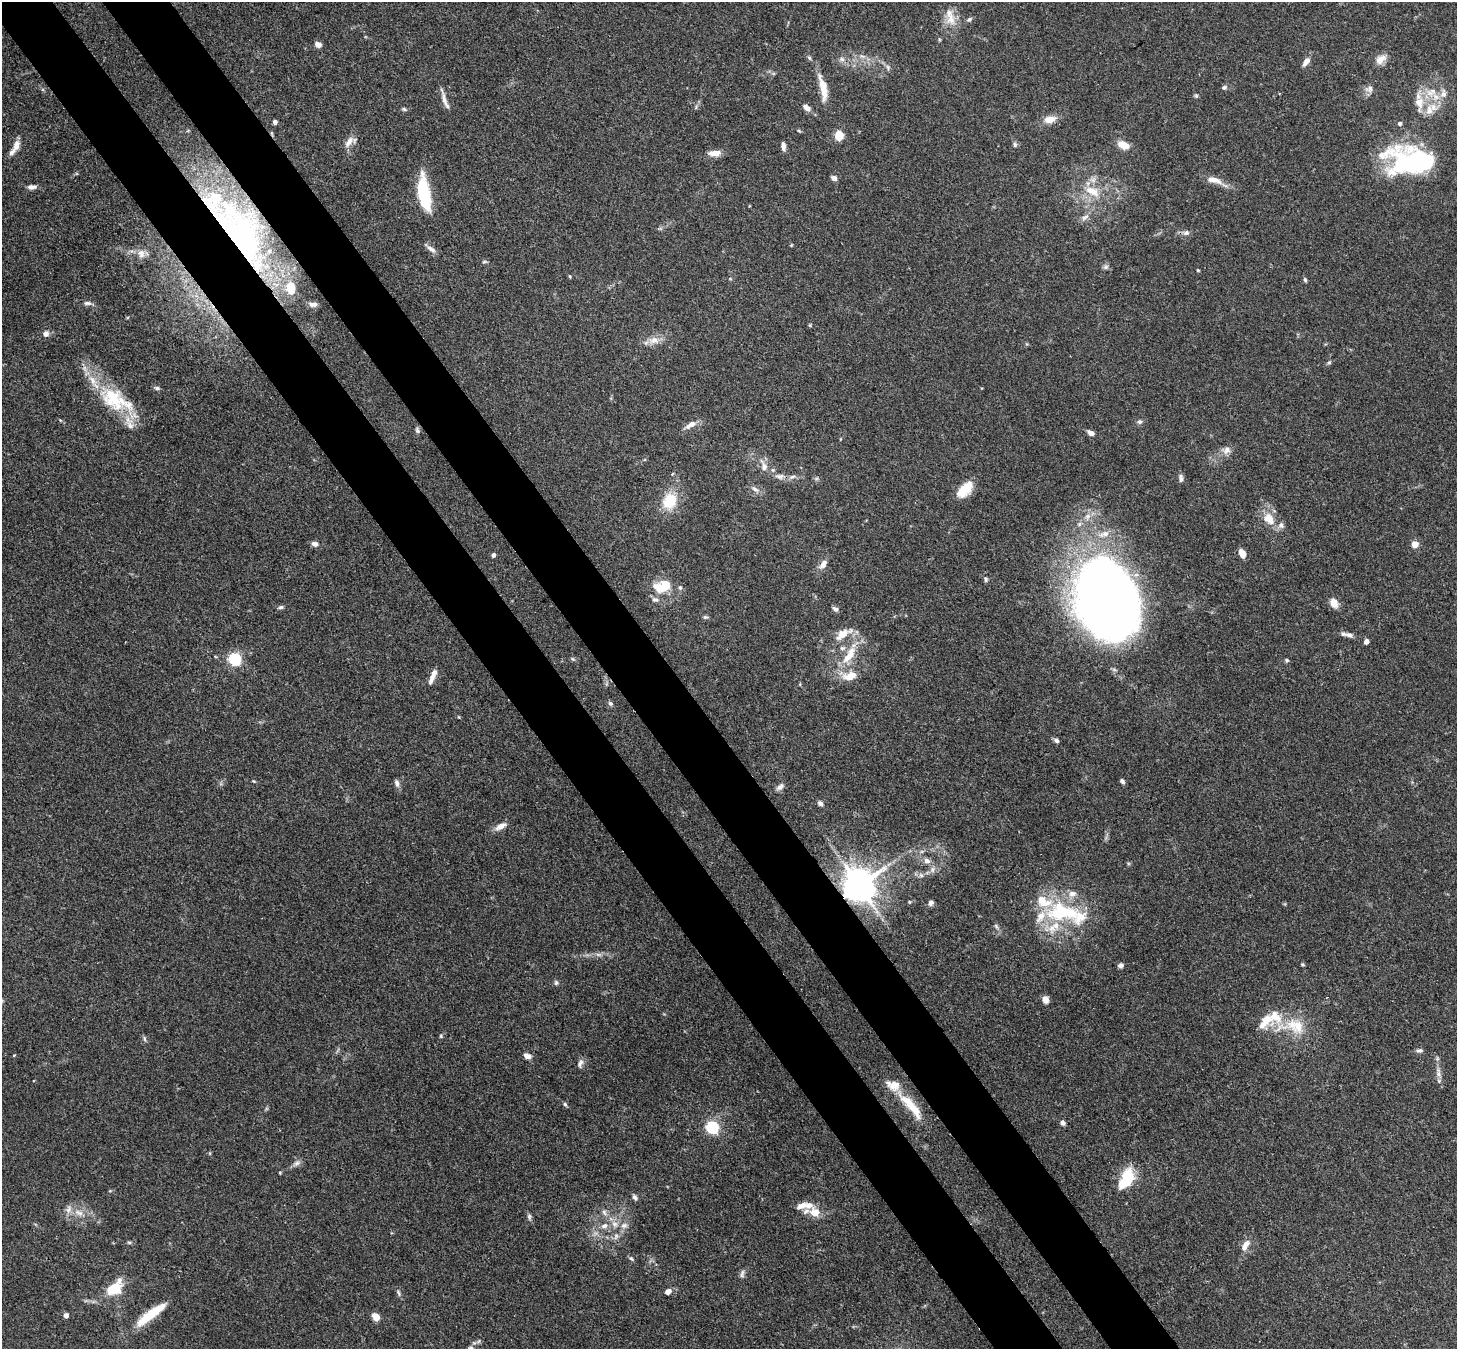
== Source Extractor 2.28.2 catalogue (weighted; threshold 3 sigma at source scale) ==
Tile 11 of 4 x 4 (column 3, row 3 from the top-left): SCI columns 2987-4441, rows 1557-2903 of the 5972 x 5944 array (HDU 1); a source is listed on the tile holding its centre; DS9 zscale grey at full resolution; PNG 1459 x 1351 px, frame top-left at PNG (2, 2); no overlay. Shown black and unused: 9% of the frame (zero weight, under 3 of 4 exposures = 7% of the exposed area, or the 3 px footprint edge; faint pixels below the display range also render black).
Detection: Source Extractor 2.28.2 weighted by HDU 2 'WHT'; one run over the whole footprint, this tile lists its part. Background 0.157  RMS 0.0047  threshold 0.0213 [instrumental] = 3 sigma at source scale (4.5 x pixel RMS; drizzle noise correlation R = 1.50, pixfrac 1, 0.05/0.05 arcsec/px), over >= 5 px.
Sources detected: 181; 4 inside a brighter object's white glare — not listed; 31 inside a brighter listed object's ellipse — not listed separately; the other 146 listed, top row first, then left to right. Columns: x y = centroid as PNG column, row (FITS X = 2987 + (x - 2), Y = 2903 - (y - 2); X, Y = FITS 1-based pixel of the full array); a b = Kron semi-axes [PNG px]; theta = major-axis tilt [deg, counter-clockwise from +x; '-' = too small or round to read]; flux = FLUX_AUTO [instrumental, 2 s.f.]
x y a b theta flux
951 19 16 14 68 6.5
969 19 7 5 28 0.94
318 44 7 6 - 2.7
862 56 8 4 -35 1.2
842 59 7 6 - 1.4
1381 59 15 9 40 4
1306 61 11 6 56 3.2
888 67 8 5 -71 1.2
1224 87 7 6 - 1.1
823 88 31 8 -79 9
1369 89 11 10 - 2.6
1431 92 17 12 22 8.1
1196 96 5 5 - 0.7
445 101 27 5 -72 3.2
696 107 6 4 72 0.71
806 108 11 6 -36 2.6
404 109 7 5 -11 0.88
1429 110 18 10 81 6.2
1050 119 15 8 11 5.2
275 122 4 4 - 1.9
1400 123 5 4 - 1.3
799 131 6 3 -19 0.53
839 135 8 7 - 8.9
349 142 19 8 51 3.8
16 145 16 8 71 3.6
1015 145 7 5 -77 1
1123 145 14 8 -22 6
783 146 11 5 -83 1.9
714 153 14 7 2 4.6
1410 163 51 33 -13 65
834 178 6 5 - 2
1214 180 23 8 -16 5.1
32 187 12 6 6 2.3
1092 191 23 12 -25 9.9
425 200 21 11 89 22
1085 217 11 6 37 2.1
1186 233 9 7 11 1.7
236 241 82 40 -54 110
791 245 5 3 - 0.42
431 249 15 5 -36 2.3
141 253 12 9 -80 3
484 262 7 3 1 0.65
1106 267 8 6 44 1.2
1198 270 4 3 - 0.49
570 276 4 4 - 0.56
1305 280 6 4 -72 0.83
87 303 11 6 -3 1.6
313 304 11 6 -6 2.2
46 333 9 8 - 2.1
654 340 16 9 17 4.6
1027 344 6 3 -71 0.5
1329 362 5 5 - 0.75
157 388 8 5 -15 1.2
115 400 51 25 -27 30
1140 422 7 6 - 1.2
690 425 17 7 30 3.6
417 430 9 5 -67 1.1
1091 433 8 5 -28 2.3
1226 450 12 10 38 3.1
764 467 11 8 80 3.1
780 476 14 8 -3 3
1181 478 9 6 -81 1.7
755 489 12 6 -34 2
965 489 20 10 45 9.9
669 501 16 13 71 16
1087 517 10 7 77 2.8
1269 519 20 14 -54 8
315 544 7 6 - 2.2
1415 544 5 5 - 10
1242 554 8 5 -68 6
493 555 4 4 - 1.6
823 564 11 7 53 3.5
986 579 7 5 -76 0.9
663 586 18 11 24 14
680 587 6 5 - 1.2
1106 596 72 40 84 530
655 600 11 7 -15 2
1334 603 11 9 -64 4.1
281 607 7 5 15 0.98
835 609 8 6 -37 1.4
705 617 7 5 0 0.85
843 634 24 10 31 7.1
1349 635 9 6 -18 1.7
1366 642 5 4 - 2.2
849 655 33 12 58 14
235 659 6 5 - 76
573 659 6 4 -43 0.69
1286 660 5 5 - 0.8
434 673 12 6 73 2.8
848 677 19 9 -16 5.5
610 703 7 6 - 1.1
1056 740 6 5 - 1.3
254 781 6 3 -16 0.51
1122 781 7 4 -51 1.1
397 783 10 6 -75 1.7
780 787 12 6 39 1.9
820 803 7 6 - 1.4
500 826 15 7 26 3.5
927 861 9 7 -12 2.4
932 870 9 6 84 1.8
921 875 7 6 - 1.4
859 886 10 9 - 1200
909 902 5 4 - 0.51
931 903 7 6 - 1.6
1063 913 51 21 3 36
996 926 9 4 -55 1.1
598 954 7 4 -19 1.1
1302 964 5 3 - 0.62
1121 965 6 5 - 1.6
556 983 7 5 -77 0.96
1045 1000 8 6 -69 3.1
1267 1019 17 15 -14 9.1
1295 1026 28 20 -29 16
441 1036 5 4 - 0.56
144 1039 8 4 -81 0.85
1419 1050 8 5 1 1.3
14 1055 4 3 - 0.37
528 1056 9 5 -13 2.5
580 1063 12 6 61 1.9
1438 1073 16 7 -84 3.1
565 1104 6 4 -50 0.86
911 1106 43 10 -50 15
1063 1123 6 5 - 1.6
712 1127 6 5 - 75
297 1163 11 6 35 1.9
280 1173 4 3 - 0.44
1126 1179 22 12 60 21
635 1198 8 5 -57 1.3
604 1212 10 6 -61 1.8
815 1212 15 13 -45 6.2
79 1213 14 8 -25 4.1
529 1217 9 5 -84 1.2
614 1224 10 9 - 3.2
624 1225 10 7 10 2.4
604 1226 10 7 20 2.6
616 1236 10 6 76 1.9
129 1242 6 4 -1 0.67
1245 1245 16 7 62 4.1
631 1259 8 4 -37 0.86
742 1274 12 5 82 1.5
114 1288 15 9 39 18
668 1291 7 6 - 2.5
398 1293 10 5 -72 1.1
151 1314 37 10 38 15
66 1315 5 4 - 2.3
376 1317 8 6 -53 5.3
Overlapping masked pixels (flux is a lower limit): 3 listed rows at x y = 236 241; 859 886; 911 1106